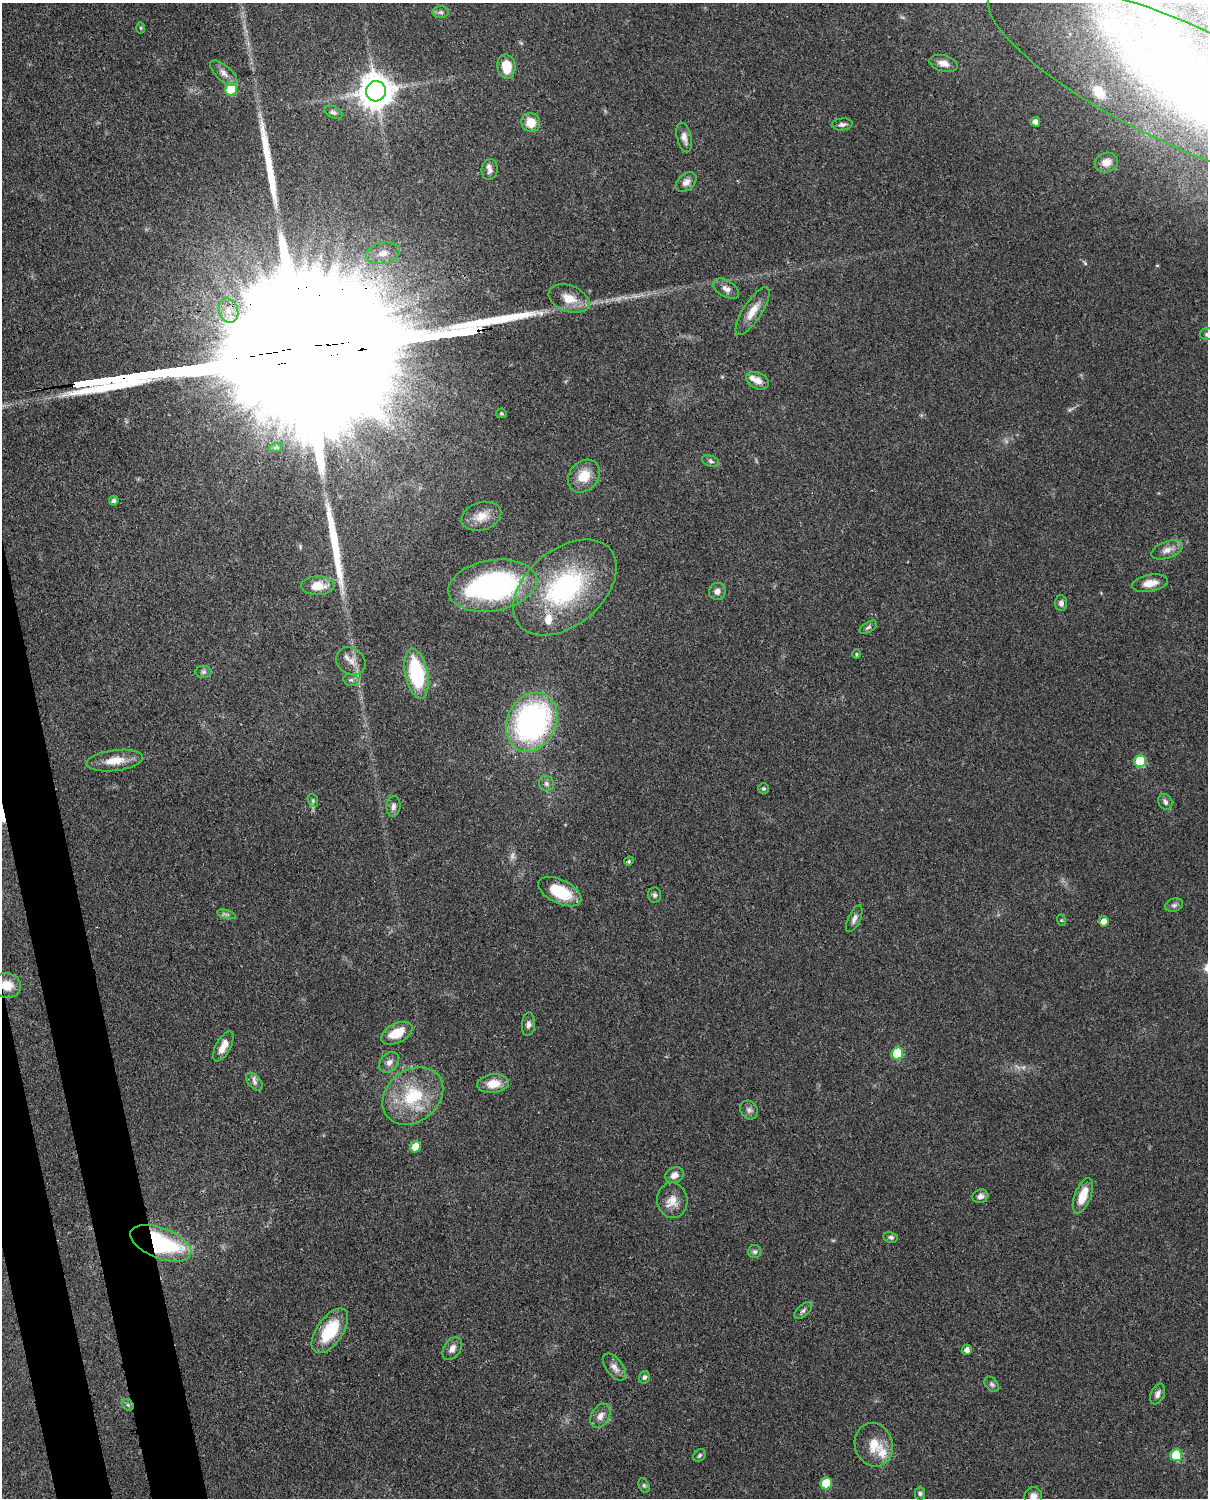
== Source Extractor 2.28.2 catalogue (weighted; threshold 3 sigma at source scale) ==
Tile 7 of 4 x 3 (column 3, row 2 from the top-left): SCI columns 2500-3705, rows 1763-3258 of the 5002 x 4908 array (HDU 1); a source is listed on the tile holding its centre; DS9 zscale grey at full resolution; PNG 1210 x 1500 px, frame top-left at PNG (2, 3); each listed source drawn as its Kron ellipse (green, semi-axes under 4 px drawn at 4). Shown black and unused: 4% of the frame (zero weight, under 3 of 4 exposures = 7% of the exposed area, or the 3 px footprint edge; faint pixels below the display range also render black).
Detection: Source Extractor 2.28.2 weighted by HDU 2 'WHT'; one run over the whole footprint, this tile lists its part. Background 0.101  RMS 0.004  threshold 0.0182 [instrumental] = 3 sigma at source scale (4.5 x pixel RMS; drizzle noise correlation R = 1.50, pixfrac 1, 0.05/0.05 arcsec/px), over >= 5 px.
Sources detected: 104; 2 too faint to see at this stretch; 3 long thin detections or spike segments (spike, bleed or trail) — neither listed nor drawn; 6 inside a brighter listed object's ellipse — not listed separately; the other 93 listed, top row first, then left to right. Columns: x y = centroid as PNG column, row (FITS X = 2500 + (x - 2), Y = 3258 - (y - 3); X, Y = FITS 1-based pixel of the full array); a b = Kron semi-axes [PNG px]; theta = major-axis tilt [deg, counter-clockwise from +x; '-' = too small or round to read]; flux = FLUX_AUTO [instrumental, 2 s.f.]
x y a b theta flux
441 12 8 6 -2 0.95
141 28 5 3 - 0.52
943 63 14 8 -15 3.1
506 66 12 9 -81 7.9
224 73 17 7 -43 2.7
1189 88 220 59 -25 290
231 89 6 6 - 24
376 91 10 10 - 960
333 112 9 5 -25 1.2
531 122 10 9 - 6.7
1035 122 5 5 - 1.9
842 124 10 6 6 1.4
684 137 15 7 -77 2.5
1106 162 12 9 18 3.1
490 170 10 8 81 1.9
686 182 12 8 41 2.4
383 253 17 10 14 4.9
726 289 14 8 -31 2.4
569 299 21 13 -20 7
228 311 12 9 -71 4.3
753 311 28 9 58 5.6
1207 334 7 6 - 0.96
758 381 12 8 -26 3.5
501 413 5 4 - 0.58
276 447 7 4 19 0.79
711 461 9 5 -19 1.1
584 476 18 14 49 7.9
114 501 5 4 - 1.1
481 516 20 14 17 5.9
1167 550 16 8 20 3.2
1150 583 18 8 10 4.8
318 586 16 9 2 6.9
492 586 45 25 10 100
565 588 59 38 40 63
717 591 8 8 - 2
1061 603 8 6 -83 1.5
868 627 10 5 31 0.94
857 654 5 3 - 0.41
351 661 15 13 -34 4
204 672 8 6 0 1.1
416 674 25 11 -79 31
351 680 8 5 -11 1
532 722 30 24 64 100
115 761 28 10 7 7.2
1140 761 6 5 - 18
546 784 8 7 - 1.3
764 789 5 5 - 0.67
313 800 6 5 - 0.72
1165 802 8 6 -59 1.4
393 806 10 7 84 1.8
629 861 5 4 - 0.54
560 892 23 12 -26 15
655 895 7 6 - 1.2
1174 905 9 6 19 1.2
226 914 9 4 -16 0.92
854 919 14 6 65 1.8
1061 920 6 3 -72 0.44
1104 921 5 5 - 3
7 985 14 12 -22 6.5
528 1024 12 6 85 1.7
397 1033 17 9 27 8.5
223 1046 16 7 61 4.3
897 1053 6 5 - 21
389 1062 11 8 48 2.2
254 1082 10 6 -50 1.6
493 1084 16 9 5 6.3
413 1096 33 26 38 24
749 1110 10 8 -58 1.6
415 1147 6 5 - 6.2
674 1175 9 7 27 2.6
980 1196 8 6 17 1.6
1083 1196 18 8 69 8.8
672 1200 18 15 -85 5.3
891 1237 7 5 -11 1.1
161 1243 32 15 -21 49
755 1252 6 6 - 0.99
803 1311 10 6 41 1.2
330 1331 26 13 55 18
452 1349 12 8 59 2.5
967 1350 5 5 - 2
614 1367 15 8 -54 2.8
644 1377 6 5 - 1
992 1384 8 6 -50 1
1158 1394 11 6 67 1.9
128 1405 6 5 - 0.8
600 1416 13 9 62 3
874 1445 22 19 -73 8.9
699 1455 7 5 46 0.84
1176 1455 6 5 - 18
826 1483 6 5 - 14
644 1485 7 5 -63 0.76
920 1493 7 5 90 0.93
1033 1497 9 9 - 2.9
Overlapping masked pixels (flux is a lower limit): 4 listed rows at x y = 1189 88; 532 722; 7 985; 161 1243
Isophote crosses this tile's border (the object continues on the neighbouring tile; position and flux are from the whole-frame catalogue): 3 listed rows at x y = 1189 88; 1207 334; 1033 1497